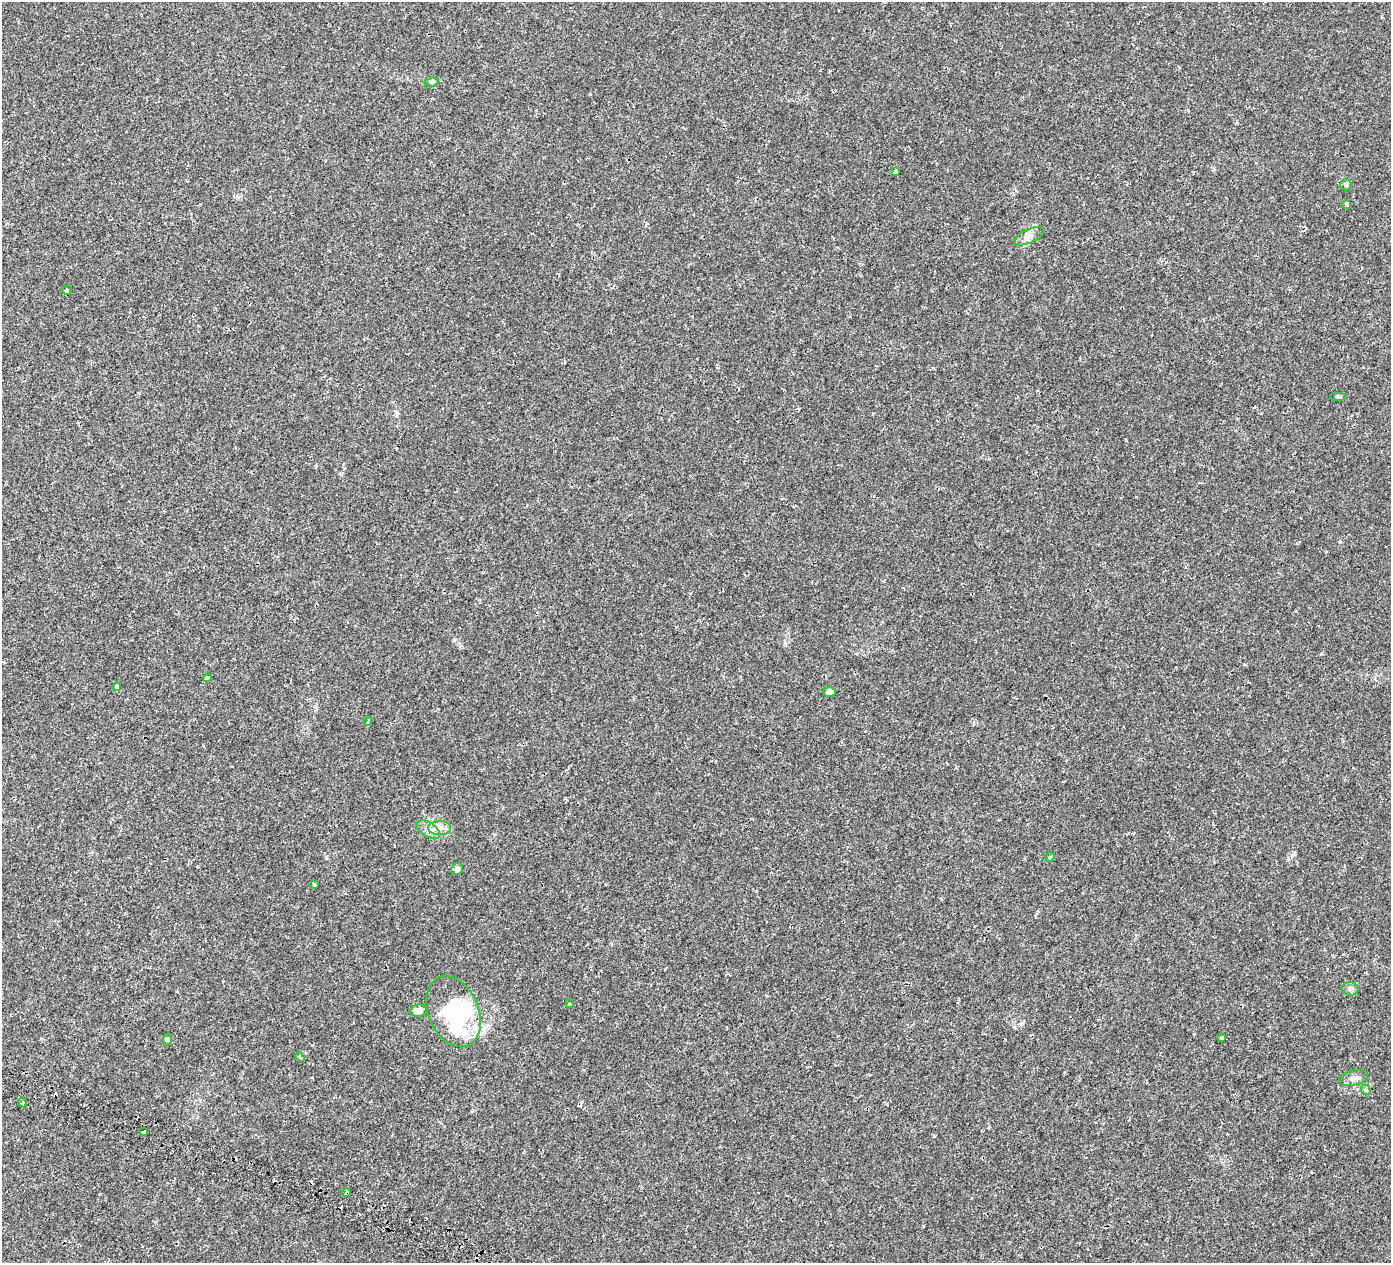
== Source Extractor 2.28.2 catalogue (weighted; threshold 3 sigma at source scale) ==
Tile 7 of 4 x 4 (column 3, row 2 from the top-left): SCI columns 3094-4482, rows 3177-4437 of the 6180 x 6285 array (HDU 1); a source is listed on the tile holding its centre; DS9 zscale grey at full resolution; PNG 1393 x 1265 px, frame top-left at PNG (2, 2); each listed source drawn as its Kron ellipse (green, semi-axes under 4 px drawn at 4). Shown black and unused: <1% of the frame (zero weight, under 2 of 3 exposures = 18% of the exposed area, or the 3 px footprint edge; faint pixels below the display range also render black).
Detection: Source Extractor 2.28.2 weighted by HDU 2 'WHT'; one run over the whole footprint, this tile lists its part. Background 0.00114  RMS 0.0017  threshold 0.00745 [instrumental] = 3 sigma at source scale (4.5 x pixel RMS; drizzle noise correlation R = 1.50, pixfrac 1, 0.0396/0.0396 arcsec/px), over >= 5 px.
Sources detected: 36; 3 inside a brighter object's white glare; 3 cosmic-ray / hot-pixel residue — neither listed nor drawn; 2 inside a brighter listed object's ellipse — not listed separately; the other 28 listed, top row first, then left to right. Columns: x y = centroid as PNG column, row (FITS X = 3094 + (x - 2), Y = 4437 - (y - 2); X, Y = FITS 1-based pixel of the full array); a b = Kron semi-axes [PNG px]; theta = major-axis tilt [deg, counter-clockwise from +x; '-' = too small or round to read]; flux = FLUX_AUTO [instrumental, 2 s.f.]
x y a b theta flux
432 82 7 4 9 0.25
896 171 4 3 - 0.63
1346 184 6 6 - 0.32
1347 205 4 4 - 2.3
1029 236 16 7 25 0.91
67 290 5 4 - 0.32
1338 397 8 4 0 0.25
207 678 4 4 - 0.27
117 686 4 3 - 0.71
829 692 6 5 - 0.64
368 721 5 3 - 0.16
440 828 11 7 0 0.88
428 830 13 7 -34 0.9
1050 857 5 4 - 0.17
457 869 6 5 - 0.59
314 885 4 3 - 0.37
1350 989 8 7 - 0.48
569 1004 3 3 - 0.37
418 1011 8 6 8 0.99
453 1011 37 25 -67 11
1221 1038 3 3 - 0.25
168 1039 6 4 71 0.19
300 1057 6 3 -45 0.2
1353 1078 15 7 13 0.95
1366 1090 5 4 - 0.2
22 1103 5 3 - 0.22
143 1132 4 3 - 0.5
346 1192 4 3 - 2
Overlapping masked pixels (flux is a lower limit): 1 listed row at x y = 346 1192
Unlisted compact peaks at least as high as the median listed source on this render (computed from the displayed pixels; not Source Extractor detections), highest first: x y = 454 640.